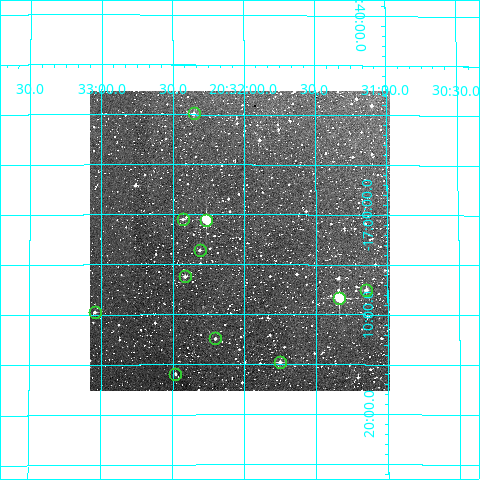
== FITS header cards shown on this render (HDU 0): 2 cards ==
NAXIS1  =                  300
NAXIS2  =                  300

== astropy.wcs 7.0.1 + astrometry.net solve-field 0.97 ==
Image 300 x 300 px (HDU 0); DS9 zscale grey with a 90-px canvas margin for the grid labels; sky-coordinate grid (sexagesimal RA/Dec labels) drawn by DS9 from the SOLVED WCS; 11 Tycho-2 reference stars matched to detected sources circled (green)
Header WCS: RA---TAN/DEC--TAN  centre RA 20:32:02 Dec -17:03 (308.01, -17.04 deg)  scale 6 arcsec/px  FOV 30.0' x 30.0'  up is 0 deg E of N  parity normal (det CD < 0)
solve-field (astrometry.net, Tycho-2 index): VERIFIED the header's WCS against the Tycho-2 star catalogue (verified at 2 index scales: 8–11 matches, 0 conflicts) and refined it, rather than solving blind
Solved WCS: RA---TAN-SIP/DEC--TAN-SIP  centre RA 20:32:02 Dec -17:03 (308.01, -17.04 deg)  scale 6.02 arcsec/px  FOV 30.1' x 30.0'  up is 0 deg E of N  parity normal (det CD < 0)
The solver's refit moves the header's centre by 2.7 arcsec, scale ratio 1.003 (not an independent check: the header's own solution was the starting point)
Tycho-2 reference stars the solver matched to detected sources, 11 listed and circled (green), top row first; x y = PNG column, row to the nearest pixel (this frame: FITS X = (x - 90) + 1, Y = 300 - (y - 94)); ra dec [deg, ICRS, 3 dp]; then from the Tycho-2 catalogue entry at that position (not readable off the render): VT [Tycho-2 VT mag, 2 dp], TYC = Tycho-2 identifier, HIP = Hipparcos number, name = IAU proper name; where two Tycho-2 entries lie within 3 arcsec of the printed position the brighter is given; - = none
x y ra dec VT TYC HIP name
194 116 308.088 -16.832 10.95 6330-91-1 - -
183 222 308.108 -17.008 11.64 6334-66-1 - -
206 223 308.067 -17.009 8.63 6334-63-1 101331 -
200 253 308.078 -17.059 11.31 6334-121-1 - -
185 279 308.104 -17.103 10.83 6334-205-1 - -
366 293 307.787 -17.125 10.95 6333-540-1 - -
339 301 307.835 -17.139 7.90 6333-473-1 101244 -
95 315 308.261 -17.163 11.05 6334-257-1 - -
215 341 308.050 -17.207 12.13 6334-124-1 - -
280 365 307.939 -17.247 11.13 6333-694-1 - -
175 377 308.120 -17.265 11.19 6334-220-1 - -